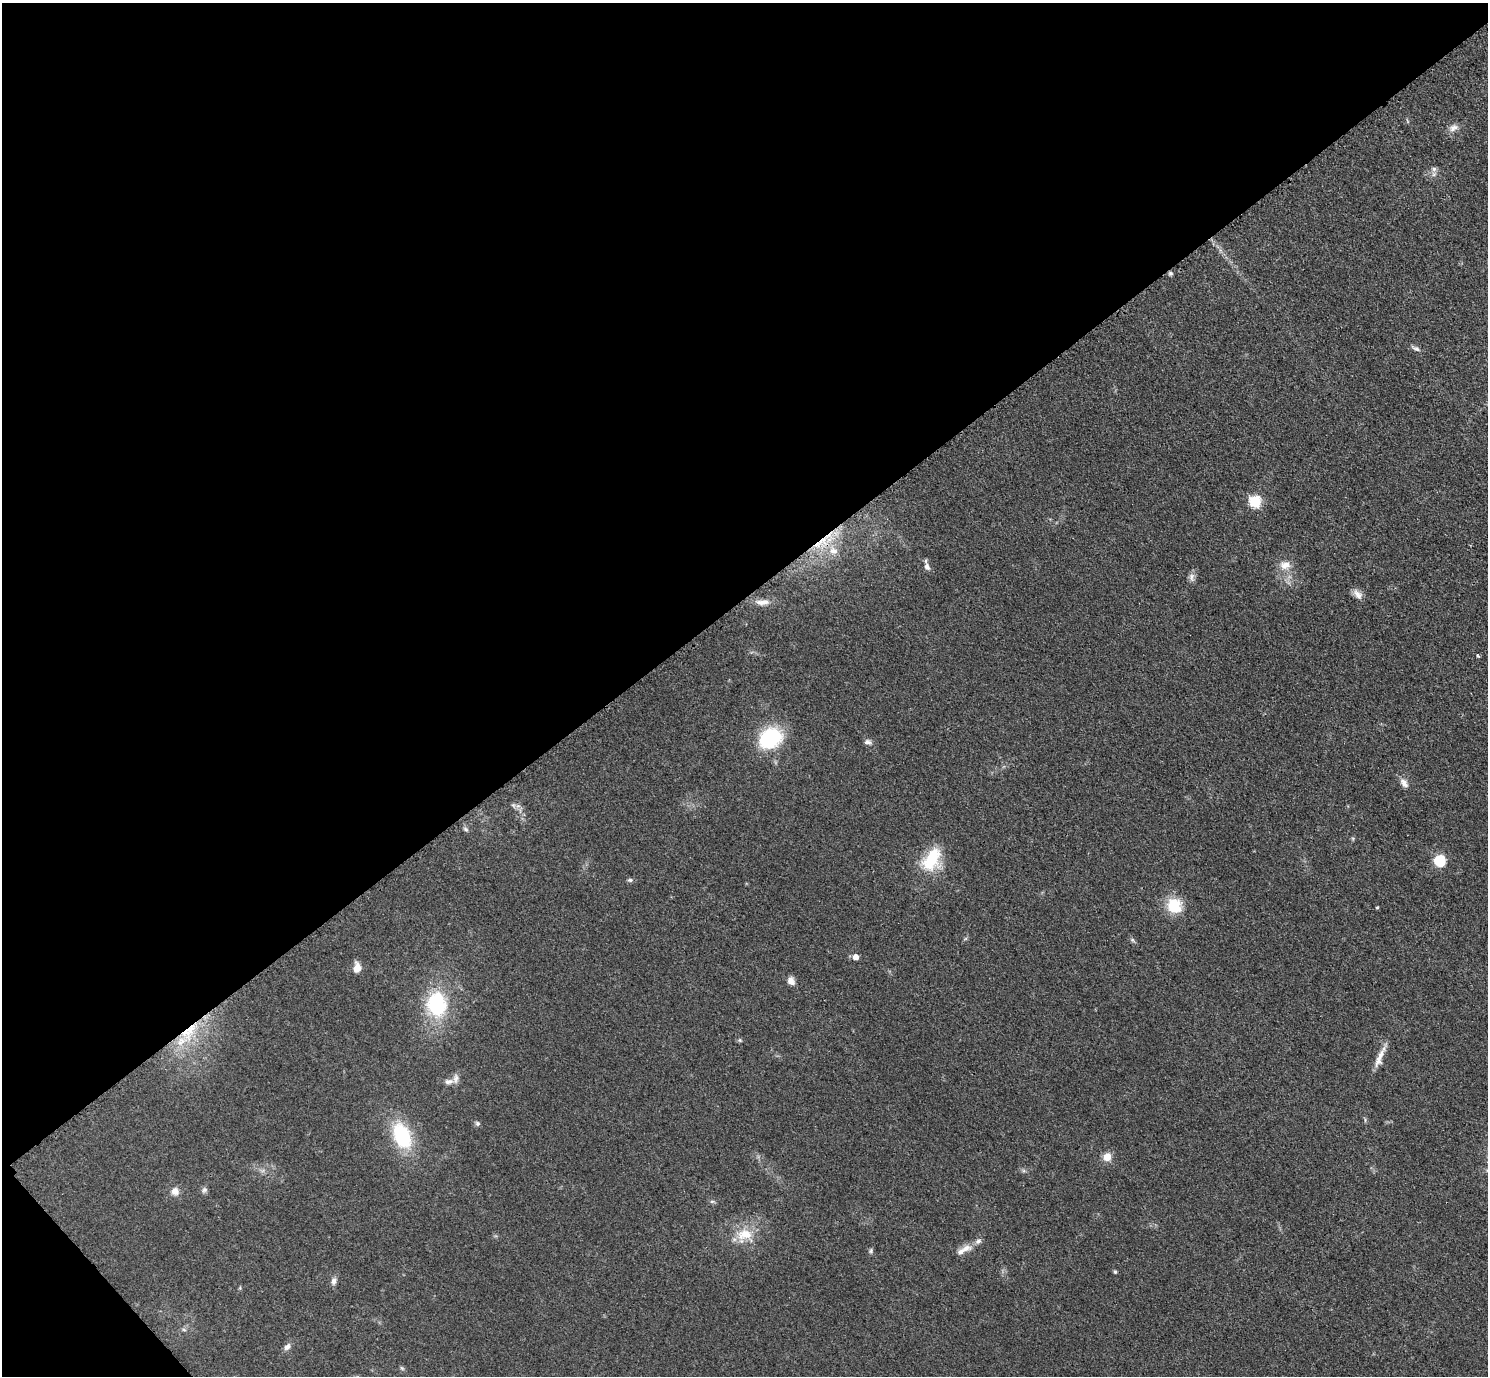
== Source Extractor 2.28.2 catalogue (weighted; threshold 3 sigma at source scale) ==
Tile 5 of 4 x 4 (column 1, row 2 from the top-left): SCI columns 17-1502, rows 3059-4432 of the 5979 x 5976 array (HDU 1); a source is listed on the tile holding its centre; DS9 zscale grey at full resolution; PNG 1490 x 1378 px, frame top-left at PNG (2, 3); no overlay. Shown black and unused: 44% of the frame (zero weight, under 3 of 4 exposures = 2% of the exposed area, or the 3 px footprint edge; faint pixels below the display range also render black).
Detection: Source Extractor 2.28.2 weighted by HDU 2 'WHT'; one run over the whole footprint, this tile lists its part. Background 0.0454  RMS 0.006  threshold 0.0271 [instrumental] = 3 sigma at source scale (4.5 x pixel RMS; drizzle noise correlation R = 1.50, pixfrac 1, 0.05/0.05 arcsec/px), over >= 5 px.
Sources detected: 49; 1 cosmic-ray / hot-pixel residue — not listed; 3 inside a brighter listed object's ellipse — not listed separately; the other 45 listed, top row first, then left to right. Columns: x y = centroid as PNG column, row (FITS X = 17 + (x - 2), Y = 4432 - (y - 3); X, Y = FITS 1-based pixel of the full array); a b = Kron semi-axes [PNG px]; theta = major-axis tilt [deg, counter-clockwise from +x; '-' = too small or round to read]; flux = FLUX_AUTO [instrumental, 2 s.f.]
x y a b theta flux
1453 128 13 8 30 3.5
1434 169 8 6 -14 1.9
1170 273 5 5 - 1.1
1416 349 12 5 -23 1.9
1255 502 6 6 - 57
833 551 12 9 -16 5.5
1285 565 15 11 5 6
927 567 9 7 -65 2.8
1191 577 12 4 88 2.2
1358 594 15 8 -52 3.9
763 602 21 7 2 4.9
1478 656 5 3 - 0.88
770 738 22 17 31 46
868 742 10 6 -2 2
1404 783 14 8 -53 3.4
513 805 7 5 -44 1.2
466 829 8 5 -29 1.2
932 859 33 20 61 24
1440 860 12 11 - 13
630 880 7 5 -1 1.3
1174 906 17 15 -45 18
1377 907 5 3 - 0.54
1133 940 8 4 -53 1
856 957 5 5 - 4.5
357 968 11 8 86 5.5
791 981 10 8 -63 3.6
437 1004 25 19 -79 45
186 1032 33 11 33 20
740 1040 5 5 - 0.82
1380 1057 31 7 67 6.7
448 1081 12 7 6 2.9
477 1123 7 6 - 1.2
402 1136 26 16 -68 41
1107 1157 11 10 - 5.1
204 1190 9 6 54 1.6
175 1191 10 9 - 4.1
712 1201 7 4 0 1
745 1234 23 15 4 14
966 1248 15 9 14 4.8
871 1251 7 5 83 1.1
1115 1272 6 4 -63 0.81
334 1281 10 6 85 2.6
184 1330 6 4 -3 1.1
287 1347 10 7 48 2.4
402 1368 6 4 -19 0.84
Overlapping masked pixels (flux is a lower limit): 2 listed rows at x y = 833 551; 186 1032